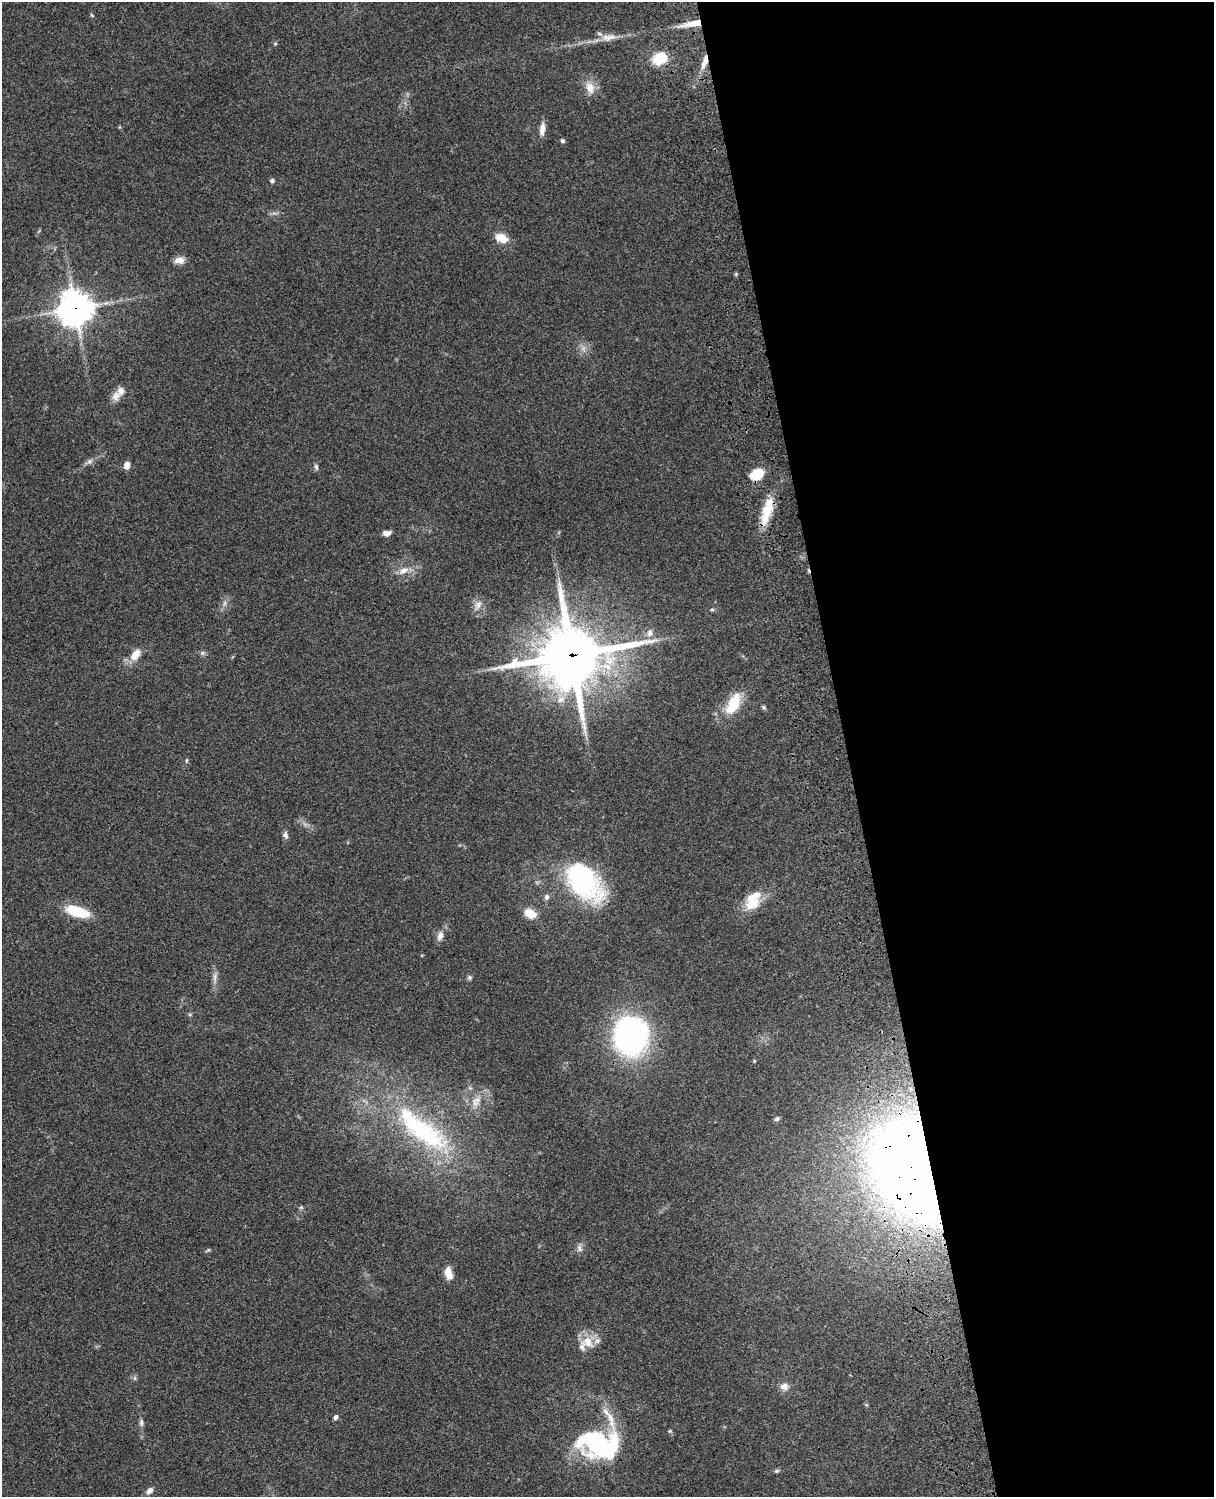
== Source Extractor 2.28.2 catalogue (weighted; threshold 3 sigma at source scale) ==
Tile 8 of 4 x 3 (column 4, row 2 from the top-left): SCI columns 3758-4969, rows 1773-3267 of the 5088 x 4927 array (HDU 1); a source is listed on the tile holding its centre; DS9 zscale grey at full resolution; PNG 1216 x 1499 px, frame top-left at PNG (2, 2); no overlay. Shown black and unused: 30% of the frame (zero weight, under 3 of 4 exposures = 6% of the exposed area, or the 3 px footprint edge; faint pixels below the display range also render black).
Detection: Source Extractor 2.28.2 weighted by HDU 2 'WHT'; one run over the whole footprint, this tile lists its part. Background 0.0849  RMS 0.006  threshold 0.0271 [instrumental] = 3 sigma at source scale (4.5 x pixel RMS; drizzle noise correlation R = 1.50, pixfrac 1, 0.05/0.05 arcsec/px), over >= 5 px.
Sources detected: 69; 3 inside a brighter object's white glare — not listed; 5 inside a brighter listed object's ellipse — not listed separately; the other 61 listed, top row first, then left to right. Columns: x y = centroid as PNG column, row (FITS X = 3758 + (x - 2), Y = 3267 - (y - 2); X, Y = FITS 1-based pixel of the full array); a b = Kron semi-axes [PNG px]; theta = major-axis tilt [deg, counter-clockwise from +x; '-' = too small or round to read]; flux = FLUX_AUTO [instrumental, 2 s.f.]
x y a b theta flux
92 15 6 4 -32 0.67
692 23 27 6 10 9.3
609 37 23 9 6 6.8
275 44 6 4 0 0.65
660 58 15 11 24 17
704 62 20 6 71 6
590 88 17 12 -72 6.9
542 129 18 7 83 4.1
562 141 5 4 - 1.4
272 181 5 4 - 1.7
501 238 14 9 -23 8.8
180 260 12 8 2 4.7
736 274 5 4 - 0.71
75 308 12 11 - 960
116 396 15 11 66 4.8
89 461 7 5 61 1.7
127 465 8 6 83 3.8
316 467 9 5 -75 1.4
757 474 16 10 27 13
767 511 38 11 74 17
387 533 9 6 10 3.3
403 571 16 8 23 5.2
225 603 7 4 89 1.4
478 605 14 9 61 4.1
712 610 5 4 - 0.86
649 633 11 8 79 3
202 653 7 5 0 1.3
135 655 15 9 54 7.8
572 655 23 20 14 4000
733 704 30 15 62 18
763 707 7 4 -28 0.97
186 760 6 3 82 0.74
285 835 9 6 -75 2
583 881 48 28 -48 86
547 897 8 7 - 1.8
752 902 20 16 64 14
77 911 24 10 -18 22
530 913 11 9 -26 10
440 936 12 8 72 3.5
215 978 16 4 -86 2.9
470 978 6 5 - 1.3
631 1036 25 22 86 210
754 1061 4 3 - 0.6
470 1088 7 4 -71 1
476 1100 15 10 25 6.3
777 1119 6 5 - 1.3
421 1129 86 31 -34 93
912 1164 83 57 -71 800
301 1207 6 4 0 0.87
579 1248 10 6 -85 2.1
208 1250 8 3 32 0.82
448 1273 15 8 -77 6.4
588 1341 18 12 -52 9.3
135 1378 7 4 90 1
784 1386 11 9 -9 3.9
336 1417 7 5 65 1.5
141 1423 11 5 87 1.9
670 1431 5 4 - 0.74
597 1441 47 31 35 78
776 1471 7 5 16 1.1
150 1490 10 7 45 2.5
Overlapping masked pixels (flux is a lower limit): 6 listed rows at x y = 692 23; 704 62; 75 308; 767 511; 572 655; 912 1164